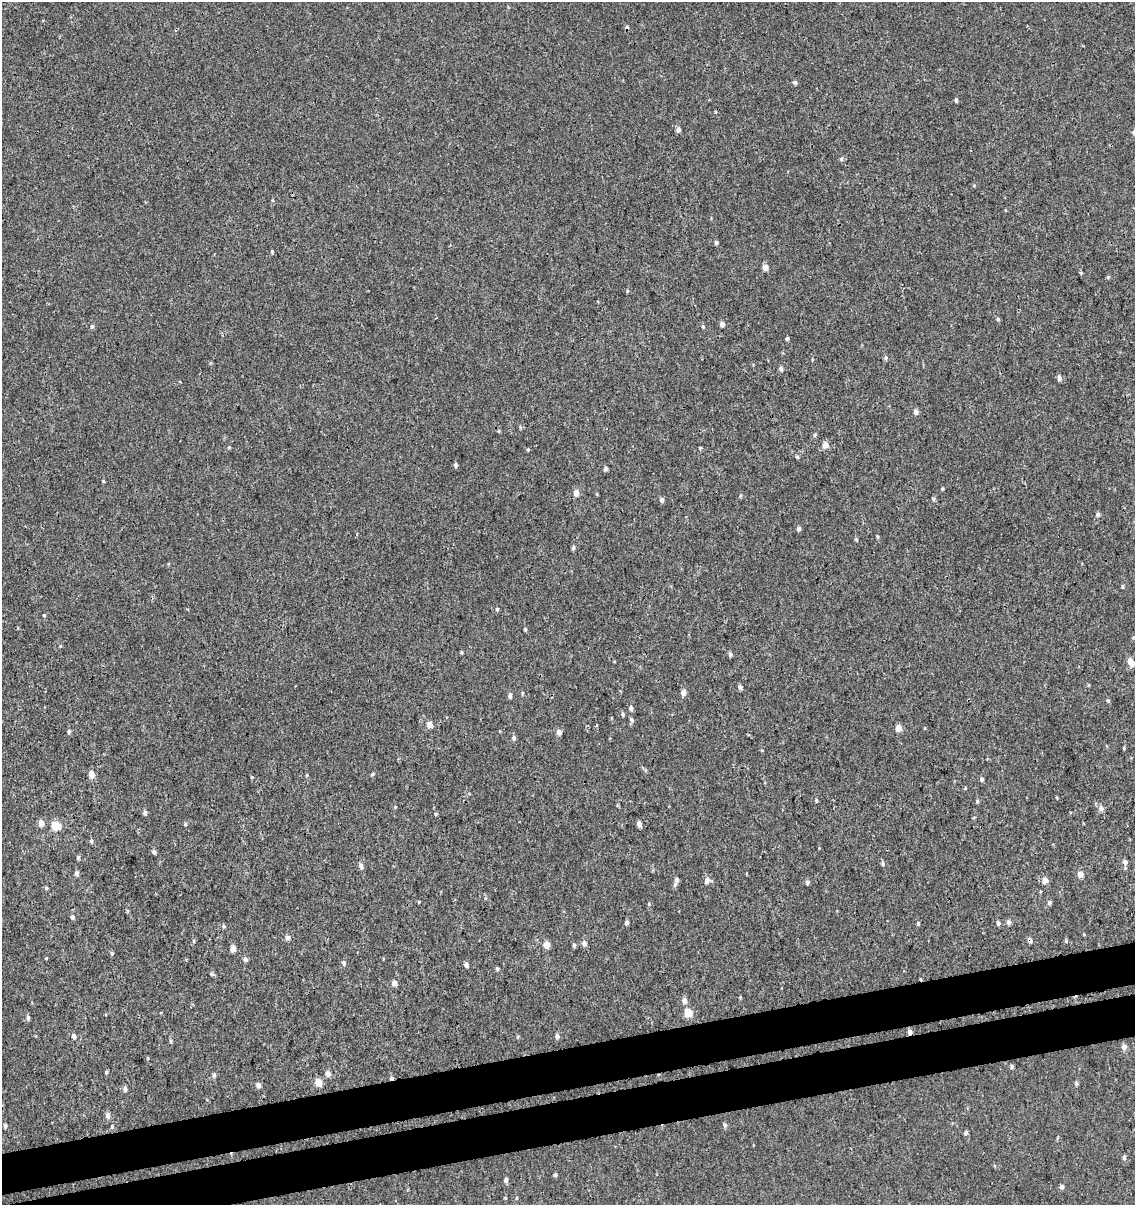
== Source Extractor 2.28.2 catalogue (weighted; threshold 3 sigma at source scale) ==
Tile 7 of 4 x 4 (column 3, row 2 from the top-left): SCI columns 2344-3476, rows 2456-3658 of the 4644 x 4910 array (HDU 1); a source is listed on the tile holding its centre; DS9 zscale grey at full resolution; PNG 1137 x 1207 px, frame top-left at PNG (2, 2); no overlay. Shown black and unused: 7% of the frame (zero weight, under 3 of 4 exposures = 4% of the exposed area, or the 3 px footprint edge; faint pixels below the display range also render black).
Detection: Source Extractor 2.28.2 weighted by HDU 2 'WHT'; one run over the whole footprint, this tile lists its part. Background 5.43e-06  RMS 0.0026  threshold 0.0117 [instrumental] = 3 sigma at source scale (4.5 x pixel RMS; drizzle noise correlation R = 1.50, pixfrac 1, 0.0396/0.0396 arcsec/px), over >= 5 px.
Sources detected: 136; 1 cosmic-ray / hot-pixel residue — not listed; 1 inside a brighter listed object's ellipse — not listed separately; the other 134 listed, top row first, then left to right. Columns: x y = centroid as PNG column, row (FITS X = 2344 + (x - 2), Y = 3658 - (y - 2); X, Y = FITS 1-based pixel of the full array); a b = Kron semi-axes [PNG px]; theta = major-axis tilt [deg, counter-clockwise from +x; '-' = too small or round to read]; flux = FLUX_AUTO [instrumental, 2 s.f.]
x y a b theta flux
795 82 5 4 - 0.58
956 100 4 3 - 0.51
678 130 5 4 - 1
1134 132 5 4 - 0.82
841 159 5 5 - 0.42
716 242 4 4 - 0.5
272 251 5 4 - 0.32
765 267 4 4 - 2.5
1081 273 5 4 - 0.29
1108 277 5 5 - 0.29
627 291 5 3 - 0.26
998 319 5 4 - 0.37
722 324 5 4 - 1.1
92 326 5 4 - 0.44
703 326 5 4 - 0.38
787 339 4 3 - 0.49
886 358 5 5 - 0.52
781 369 5 5 - 0.63
1059 378 6 5 - 0.96
916 412 5 5 - 1.2
815 435 5 4 - 0.42
825 445 6 5 - 2
229 447 4 4 - 0.27
700 448 4 4 - 0.3
528 449 4 3 - 0.28
797 457 5 4 - 0.34
456 465 5 4 - 0.64
606 469 4 4 - 0.72
103 481 4 4 - 0.25
942 488 5 4 - 0.3
576 493 5 4 - 2.3
933 499 6 4 89 0.4
662 500 6 5 - 0.68
1098 514 6 5 - 0.6
798 528 5 4 - 0.7
877 537 6 3 -83 0.33
856 539 5 4 - 0.29
573 548 5 4 - 0.56
497 609 4 4 - 0.35
44 615 4 3 - 0.24
525 629 3 3 - 0.34
461 652 4 4 - 0.28
730 654 5 4 - 0.75
1131 663 9 6 -59 2.2
740 687 5 4 - 0.71
522 693 5 3 - 0.28
683 693 5 5 - 1.5
510 696 6 4 -83 0.71
1108 700 6 4 -68 0.37
631 708 5 5 - 0.67
623 714 5 4 - 0.44
631 720 6 5 - 0.5
429 724 5 5 - 2.2
898 728 5 4 - 2.5
69 731 5 4 - 0.51
559 732 6 5 - 0.95
514 738 6 5 - 0.61
91 774 6 5 - 2.2
372 774 5 4 - 0.34
307 775 5 3 - 0.24
251 777 5 3 - 0.22
982 779 5 4 - 0.53
816 800 5 3 - 0.36
977 801 5 4 - 0.38
395 807 4 3 - 0.22
1101 808 7 6 - 0.92
145 813 6 5 - 0.64
41 823 6 5 - 1.8
185 824 5 4 - 0.3
639 824 5 4 - 1.3
56 826 5 5 - 10
91 841 6 4 79 0.45
154 852 6 5 - 0.59
78 858 5 4 - 0.35
1125 862 6 6 - 0.87
883 864 6 4 -90 0.45
361 866 6 5 - 0.89
76 873 5 5 - 0.78
1080 874 5 5 - 2.2
677 879 6 5 - 0.64
707 880 7 6 - 1.2
1045 880 6 5 - 2
807 882 5 5 - 0.51
46 888 5 4 - 0.31
419 902 4 3 - 0.22
1049 902 6 5 - 0.48
649 904 5 3 - 0.27
72 917 5 4 - 0.62
627 922 4 4 - 0.77
1009 922 5 5 - 0.85
918 923 5 4 - 0.32
998 923 5 4 - 0.58
223 926 5 5 - 0.4
287 938 6 6 - 0.81
1030 940 6 4 -74 0.82
194 941 5 3 - 0.3
1066 941 5 4 - 0.31
584 943 6 6 - 0.94
546 945 5 5 - 2.4
574 945 5 4 - 0.45
233 948 5 4 - 2.5
112 953 5 4 - 0.35
245 959 5 5 - 0.68
344 963 6 5 - 0.53
466 965 4 4 - 1
497 969 5 4 - 0.39
213 974 6 3 18 0.34
394 983 5 5 - 1.6
684 1001 7 6 - 1.1
688 1012 5 5 - 8.3
28 1018 6 5 - 0.66
909 1032 5 5 - 0.96
74 1036 5 5 - 0.91
557 1036 6 5 - 0.82
170 1041 5 3 - 0.32
1124 1047 6 5 - 1.3
1012 1067 5 4 - 0.47
106 1072 5 3 - 0.32
328 1073 6 5 - 1.1
214 1075 5 5 - 0.54
392 1078 5 4 - 0.48
318 1082 5 5 - 4.5
1076 1083 6 4 76 0.47
258 1085 6 5 - 0.95
125 1089 6 5 - 0.73
107 1115 6 5 - 1.1
725 1125 6 5 - 0.55
5 1126 5 4 - 0.6
112 1127 5 4 - 0.3
965 1133 5 5 - 0.51
1124 1158 6 5 - 0.48
555 1175 5 4 - 0.37
506 1180 5 4 - 0.74
1062 1187 5 5 - 0.64
Overlapping masked pixels (flux is a lower limit): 3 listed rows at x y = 1030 940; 909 1032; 392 1078
Isophote crosses this tile's border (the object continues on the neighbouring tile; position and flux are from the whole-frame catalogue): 1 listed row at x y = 1134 132